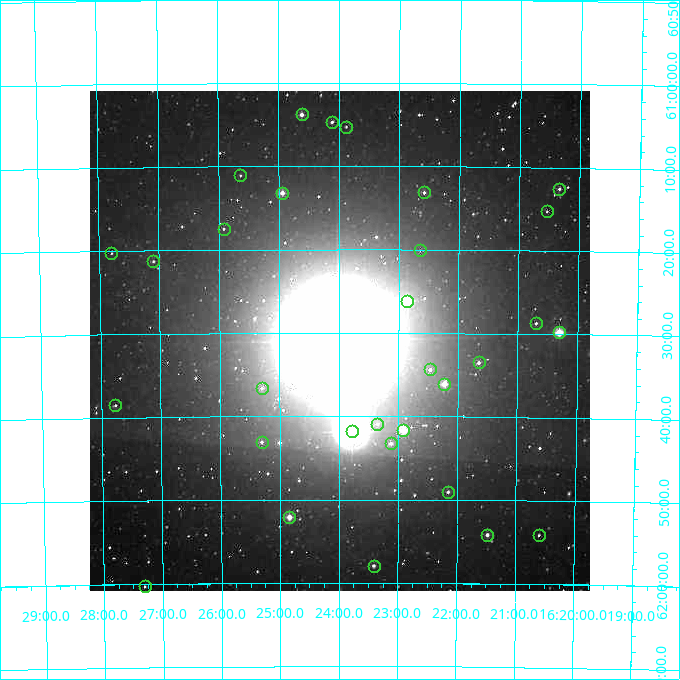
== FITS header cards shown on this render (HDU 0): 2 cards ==
NAXIS1  =                  500
NAXIS2  =                  500

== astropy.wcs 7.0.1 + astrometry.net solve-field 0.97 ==
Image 500 x 500 px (HDU 0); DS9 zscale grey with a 90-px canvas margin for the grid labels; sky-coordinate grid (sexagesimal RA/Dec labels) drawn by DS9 from the SOLVED WCS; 31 Tycho-2 reference stars matched to detected sources circled (green)
Header WCS: none
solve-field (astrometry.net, Tycho-2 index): SOLVED blind (the file carries no WCS)
Solved WCS: RA---TAN-SIP/DEC--TAN-SIP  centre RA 16:24:00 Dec +61:31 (246.00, +61.52 deg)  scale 7.2 arcsec/px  FOV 60.0' x 60.0'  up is +180 deg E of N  parity flipped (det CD > 0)
(file carries no celestial WCS; the grid is the blind solution)
Tycho-2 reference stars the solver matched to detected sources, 31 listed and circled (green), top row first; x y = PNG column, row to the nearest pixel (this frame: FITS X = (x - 90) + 1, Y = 500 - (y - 91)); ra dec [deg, ICRS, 3 dp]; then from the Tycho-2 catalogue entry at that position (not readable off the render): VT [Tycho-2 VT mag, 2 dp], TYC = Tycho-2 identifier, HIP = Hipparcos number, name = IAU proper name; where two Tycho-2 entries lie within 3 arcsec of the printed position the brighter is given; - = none
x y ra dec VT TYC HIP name
302 114 246.154 +61.063 10.33 4190-477-1 - -
332 122 246.028 +61.078 10.97 4190-1173-1 - -
346 127 245.970 +61.088 12.36 4190-1060-1 - -
240 175 246.408 +61.184 11.84 4190-643-1 - -
559 189 245.084 +61.209 10.81 4189-1125-1 - -
424 192 245.646 +61.219 11.01 4189-1154-1 - -
282 193 246.235 +61.220 9.80 4190-1179-1 - -
547 211 245.135 +61.254 11.90 4189-1087-1 - -
224 229 246.480 +61.291 12.10 4190-51-1 - -
420 250 245.662 +61.335 12.06 4189-1612-1 - -
111 253 246.948 +61.338 12.56 4190-1165-1 - -
153 261 246.774 +61.355 12.02 4190-133-1 - -
407 301 245.713 +61.435 8.10 4189-913-1 80235 -
536 323 245.174 +61.478 11.46 4189-610-1 - -
559 332 245.076 +61.496 8.80 4189-442-1 - -
479 362 245.413 +61.558 10.52 4189-66-1 - -
430 369 245.616 +61.573 11.12 4189-495-1 - -
444 384 245.556 +61.602 9.49 4189-1096-1 - -
262 388 246.324 +61.610 11.54 4190-22-1 - -
115 405 246.941 +61.642 11.76 4190-854-1 - -
377 424 245.838 +61.682 11.75 4190-337-1 - -
403 430 245.728 +61.695 8.84 4190-139-1 80243 -
352 431 245.946 +61.697 6.15 4190-2567-1 80309 -
262 442 246.326 +61.718 11.80 4190-301-1 - -
391 443 245.781 +61.721 10.57 4190-538-1 - -
448 492 245.538 +61.817 11.14 4189-172-1 - -
289 517 246.210 +61.868 9.40 4190-120-1 - -
487 535 245.370 +61.902 10.44 4189-507-1 - -
539 535 245.151 +61.902 11.73 4189-681-1 - -
374 566 245.852 +61.966 11.12 4190-975-1 - -
145 586 246.827 +62.005 11.73 4190-117-1 - -